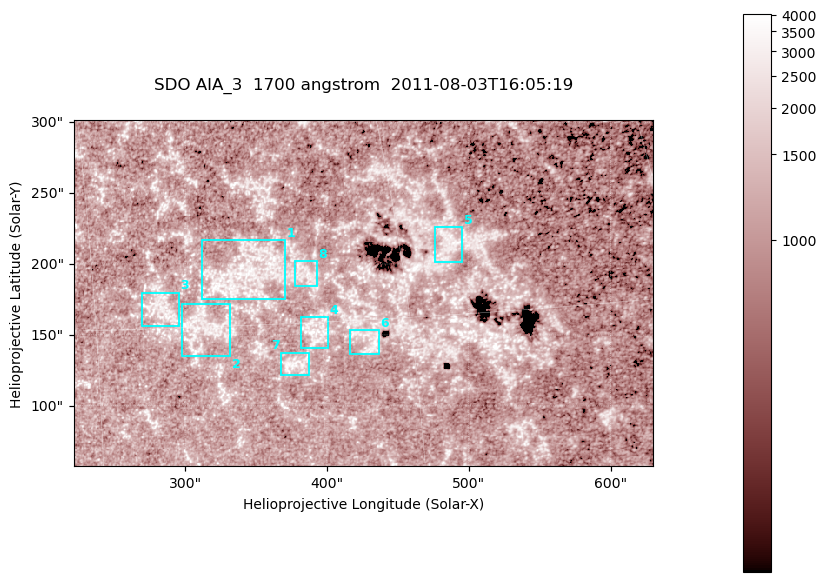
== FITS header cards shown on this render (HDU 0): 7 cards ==
TELESCOP= 'SDO     '           /
INSTRUME= 'AIA_3   '           /
WAVELNTH=                 1700 /
WAVEUNIT= 'angstrom'           /
DATE-OBS= '2011-08-03T16:05:19.712' /
CTYPE1  = 'HPLN-TAN'           /
CTYPE2  = 'HPLT-TAN'           /

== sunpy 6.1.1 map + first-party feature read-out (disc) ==
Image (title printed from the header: SDO AIA_3  1700 angstrom  2011-08-03T16:05:19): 666 x 399 px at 0.613 arcsec/px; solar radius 946 arcsec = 1543 px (partial field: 3.6% of the solar disc is inside the frame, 100% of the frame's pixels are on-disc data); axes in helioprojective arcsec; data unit not stated in the header (colour bar unlabelled)
Pointing: header CRPIX1/2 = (2049.23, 2048.32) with CRVAL1/2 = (0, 0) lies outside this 666 x 399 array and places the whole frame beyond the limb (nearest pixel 1.4 R_sun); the SolarSoft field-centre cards XCEN/YCEN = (425.6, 179.5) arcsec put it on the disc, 1976 arcsec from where CRPIX/CRVAL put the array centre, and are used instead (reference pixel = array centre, CRVAL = XCEN/YCEN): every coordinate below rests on XCEN/YCEN
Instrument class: DISC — disc imager (sunpy class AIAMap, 1700 A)
Bright regions (active regions / flare kernels): reference = the on-disc median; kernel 5 px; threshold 5 sigma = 1324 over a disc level ~1073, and >= 1.15x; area >= 265 px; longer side >= 5 px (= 3.1 arcsec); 8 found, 8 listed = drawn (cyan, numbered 1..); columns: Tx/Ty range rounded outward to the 2 arcsec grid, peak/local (2 s.f.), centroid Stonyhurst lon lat
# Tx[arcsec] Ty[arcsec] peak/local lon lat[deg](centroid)
1 310..372 174..218 3.4 +22 +17
2 298..332 134..172 3.3 +20 +15
3 268..296 156..180 3 +18 +16
4 382..402 140..164 3.4 +25 +15
5 476..496 200..226 3.1 +32 +18
6 416..438 136..154 3.3 +28 +14
7 368..388 120..138 3.4 +24 +13
8 378..394 184..202 2.9 +25 +17